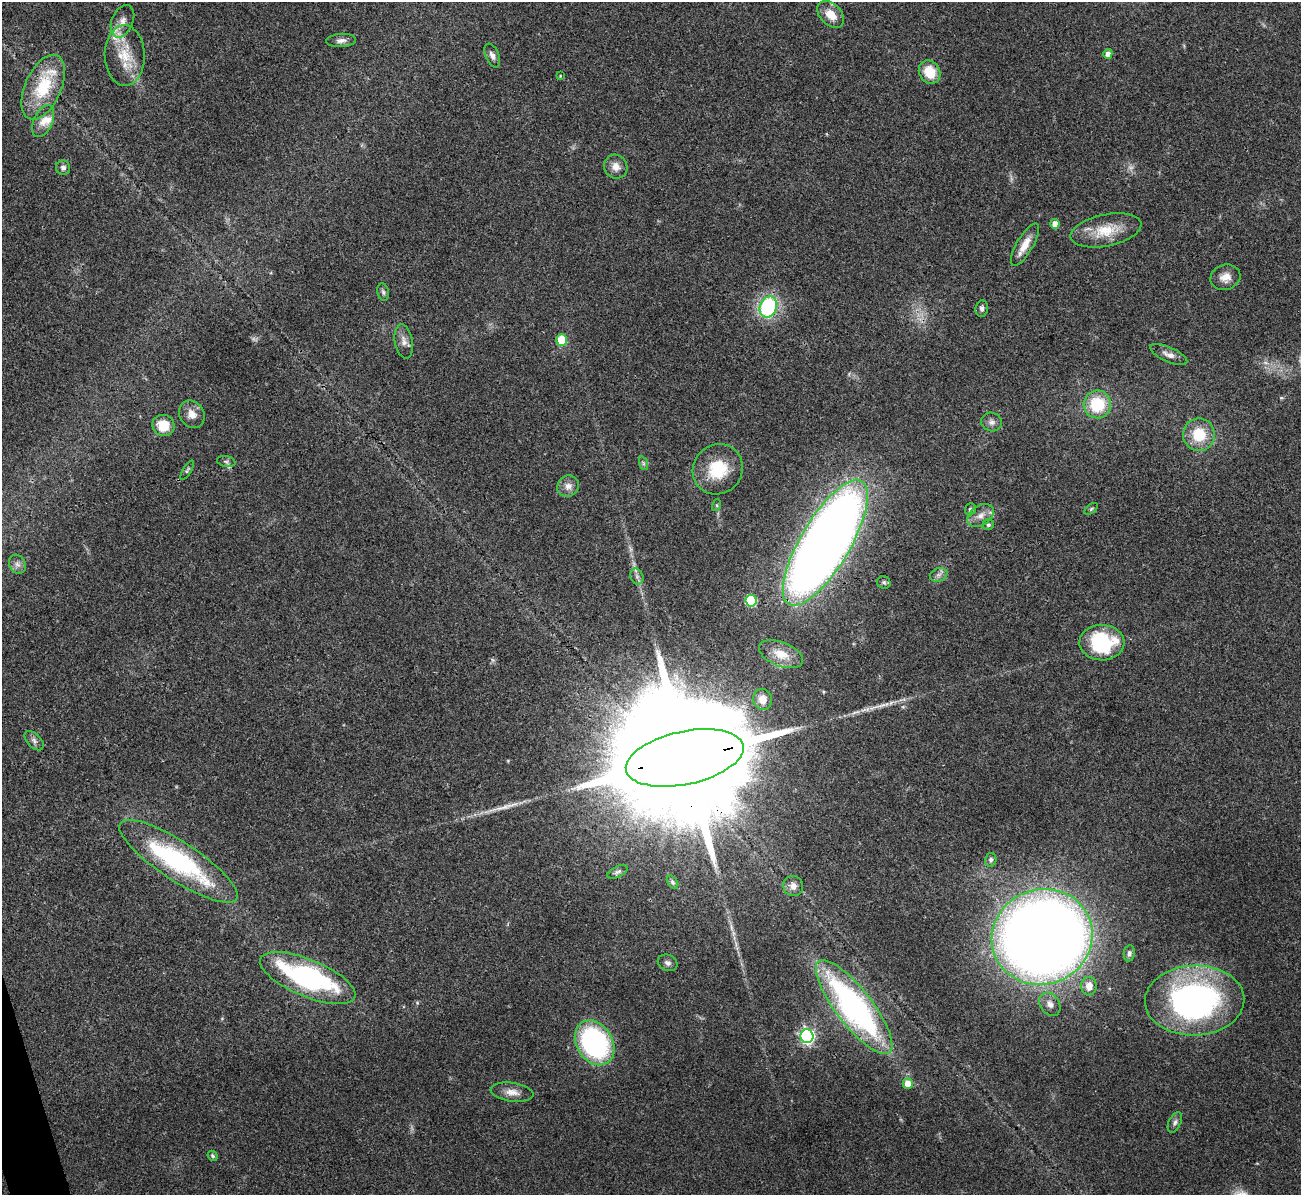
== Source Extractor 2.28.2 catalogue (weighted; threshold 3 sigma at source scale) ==
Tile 7 of 4 x 4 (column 3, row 2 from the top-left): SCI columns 2600-3898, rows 2530-3722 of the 5199 x 5182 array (HDU 1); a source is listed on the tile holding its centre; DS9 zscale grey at full resolution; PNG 1303 x 1197 px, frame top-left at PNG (2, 2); each listed source drawn as its Kron ellipse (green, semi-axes under 4 px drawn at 4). Shown black and unused: <1% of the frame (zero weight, under 3 of 4 exposures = <1% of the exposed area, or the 3 px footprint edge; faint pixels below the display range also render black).
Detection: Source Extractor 2.28.2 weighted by HDU 2 'WHT'; one run over the whole footprint, this tile lists its part. Background 0.0812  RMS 0.0058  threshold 0.0263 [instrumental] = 3 sigma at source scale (4.5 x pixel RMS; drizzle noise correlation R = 1.50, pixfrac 1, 0.05/0.05 arcsec/px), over >= 5 px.
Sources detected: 77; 2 too faint to see at this stretch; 2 inside a brighter object's white glare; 1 long thin detection or spike segment (spike, bleed or trail) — neither listed nor drawn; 5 inside a brighter listed object's ellipse — not listed separately; the other 67 listed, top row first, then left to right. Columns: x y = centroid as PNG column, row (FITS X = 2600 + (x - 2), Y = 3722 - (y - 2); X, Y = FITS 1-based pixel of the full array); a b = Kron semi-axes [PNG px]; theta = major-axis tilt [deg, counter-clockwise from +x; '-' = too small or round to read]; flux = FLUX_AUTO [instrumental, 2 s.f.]
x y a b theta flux
831 14 16 10 -45 9.6
122 21 17 10 67 5.6
341 40 15 6 5 2.8
1108 54 5 4 - 3.6
125 55 30 20 -89 19
492 55 12 6 -66 2.7
930 72 12 10 -56 13
560 76 3 3 - 0.54
43 87 34 18 66 29
43 121 17 9 66 5.6
616 167 12 11 - 4.9
63 168 7 7 - 1.9
1055 224 5 4 - 5.3
1106 230 36 16 12 17
1025 245 24 8 60 8.1
1225 277 15 12 15 5.9
383 292 9 5 -80 1.4
768 307 11 8 70 55
982 308 8 6 82 1.9
561 340 5 5 - 19
404 341 17 8 -80 4.1
1169 355 20 7 -24 4.1
1097 404 14 13 - 25
192 414 14 12 -56 6
991 422 10 9 - 2.8
163 425 11 10 - 13
1199 435 16 16 - 18
226 462 9 5 -10 1.4
643 463 7 4 -72 1.2
718 469 26 24 47 24
187 470 11 4 58 1.1
568 486 11 10 - 3.9
717 505 6 4 72 0.73
970 509 6 5 - 1.5
1091 509 8 4 36 0.93
980 515 14 9 33 5
988 525 6 5 - 1.1
825 543 71 25 59 920
17 564 10 8 -62 2.6
939 575 9 6 20 2.2
637 576 8 6 -70 2
884 582 7 6 - 1.2
751 601 6 5 - 40
1102 643 22 17 -1 46
781 654 23 12 -21 10
763 699 10 9 - 6.4
34 741 11 7 -45 2.2
685 758 60 26 12 47000
991 860 7 5 75 1.6
178 861 69 19 -33 95
618 872 11 5 26 1.5
673 882 7 5 -53 1.1
793 886 10 9 - 4.2
1042 937 51 47 22 990
1129 953 8 5 81 1.6
668 963 10 8 -24 2.3
308 978 51 18 -23 110
1089 986 9 8 - 6.3
1195 1000 50 35 2 170
1050 1004 12 9 -54 4
854 1007 58 18 -52 170
807 1036 7 6 - 150
595 1043 24 18 -58 100
908 1084 5 5 - 7.9
512 1092 21 9 -8 5.8
1175 1122 11 6 65 1.8
213 1156 5 4 - 1.1
Overlapping masked pixels (flux is a lower limit): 3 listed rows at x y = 43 87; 825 543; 685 758